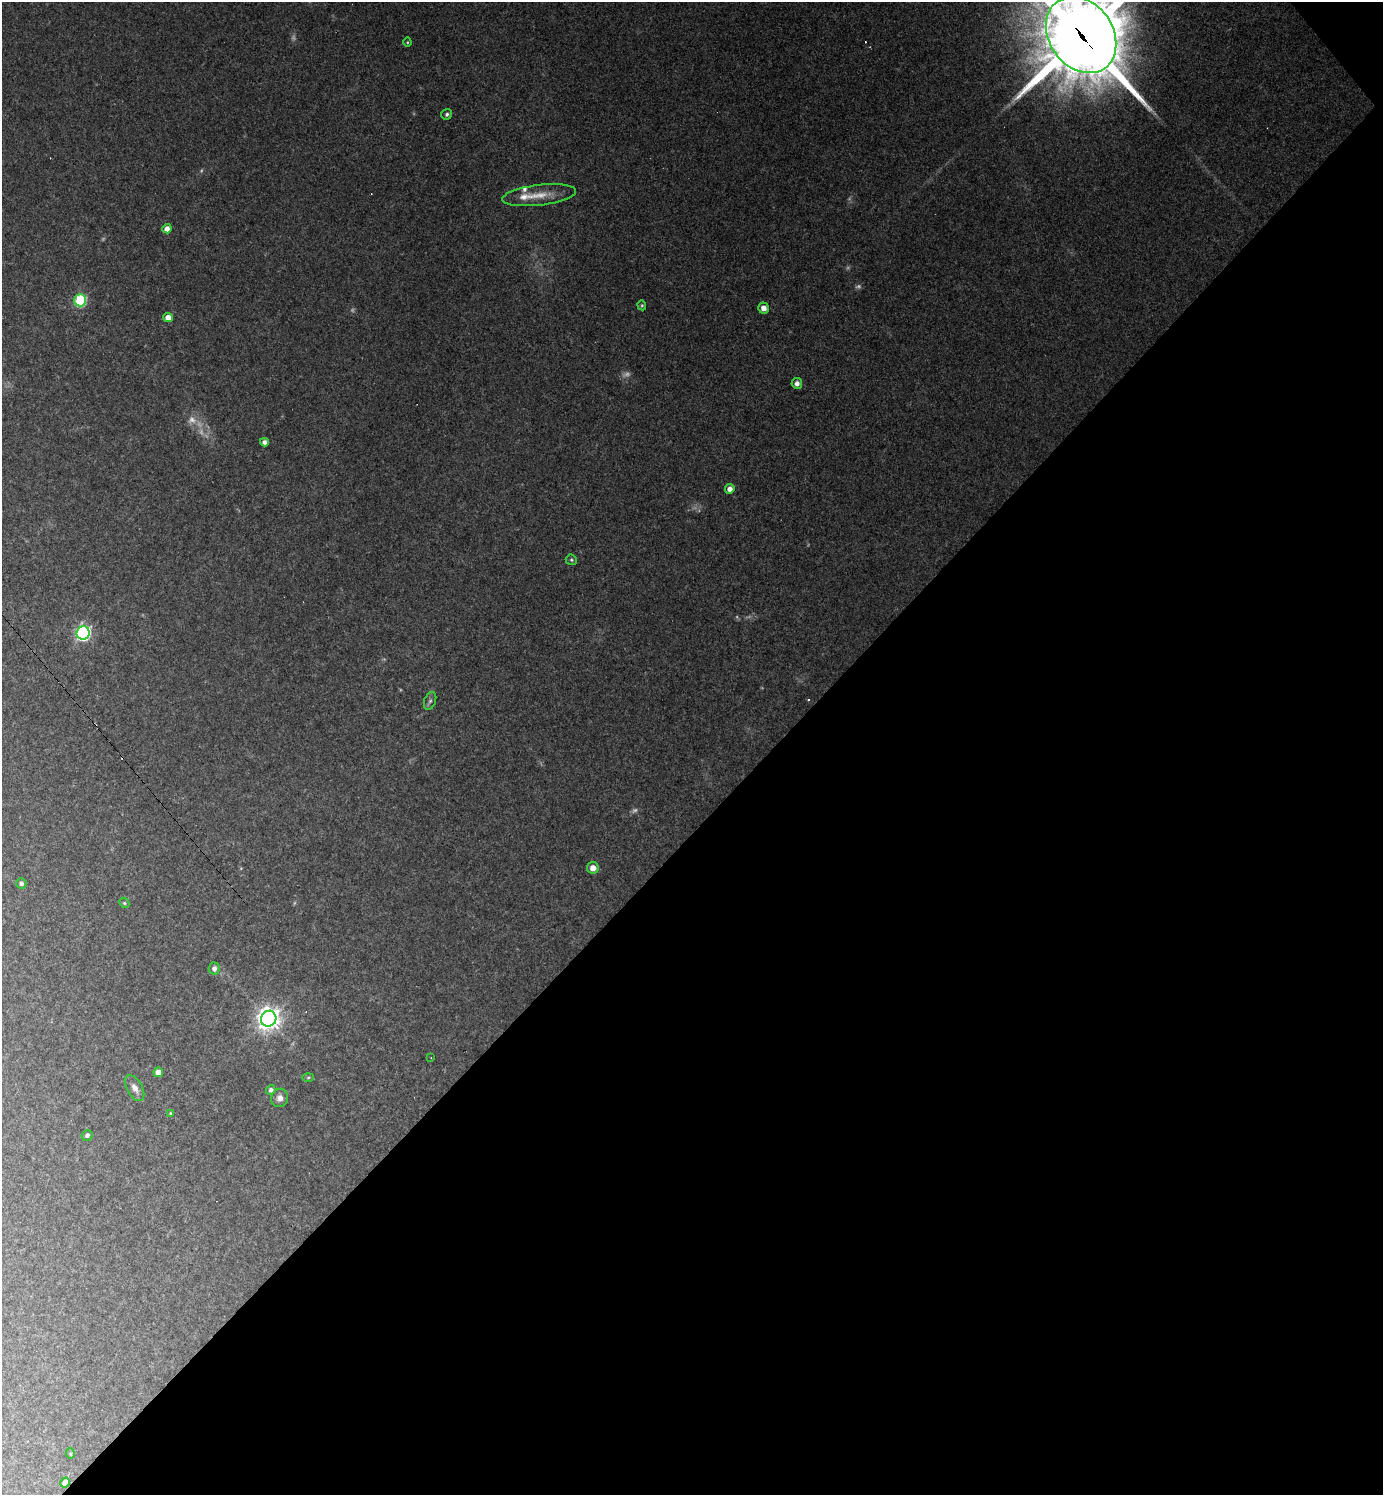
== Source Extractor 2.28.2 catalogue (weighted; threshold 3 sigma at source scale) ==
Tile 12 of 4 x 4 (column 4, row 3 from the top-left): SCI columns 4298-5678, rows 1495-2987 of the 5973 x 5974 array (HDU 1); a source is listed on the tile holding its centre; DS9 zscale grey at full resolution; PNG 1385 x 1497 px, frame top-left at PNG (2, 2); each listed source drawn as its Kron ellipse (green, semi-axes under 4 px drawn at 4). Shown black and unused: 45% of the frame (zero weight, under 2 of 3 exposures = <1% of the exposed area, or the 3 px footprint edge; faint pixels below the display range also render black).
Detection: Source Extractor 2.28.2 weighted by HDU 2 'WHT'; one run over the whole footprint, this tile lists its part. Background 0.151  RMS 0.01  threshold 0.0459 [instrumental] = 3 sigma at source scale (4.5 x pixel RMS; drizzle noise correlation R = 1.50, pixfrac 1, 0.05/0.05 arcsec/px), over >= 5 px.
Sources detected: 50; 13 too faint to see at this stretch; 5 cosmic-ray / hot-pixel residue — neither listed nor drawn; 2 inside a brighter listed object's ellipse — not listed separately; the other 30 listed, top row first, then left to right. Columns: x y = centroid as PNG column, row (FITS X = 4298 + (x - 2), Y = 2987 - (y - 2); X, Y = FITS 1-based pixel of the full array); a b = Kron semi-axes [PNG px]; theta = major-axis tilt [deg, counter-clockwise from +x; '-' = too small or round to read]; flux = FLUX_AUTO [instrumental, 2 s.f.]
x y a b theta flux
1081 35 41 32 -55 13000
407 42 4 4 - 1
447 114 5 5 - 2.3
539 195 37 10 7 20
167 229 4 4 - 8.3
80 300 6 6 - 120
642 305 5 4 - 1.4
764 308 5 5 - 7.5
168 317 5 4 - 11
797 383 5 5 - 5.2
264 442 4 4 - 3.8
730 489 5 4 - 7.1
571 560 6 5 - 1.6
83 633 7 6 - 270
430 701 9 5 69 2.8
593 868 6 6 - 8.3
21 883 5 5 - 3.3
124 903 5 4 - 1.4
214 968 6 5 - 4.2
269 1019 8 7 - 880
431 1058 2 2 - 0.79
158 1072 5 5 - 8
308 1077 5 3 - 1.1
135 1088 14 7 -61 6.5
271 1090 5 4 - 3.4
280 1098 9 8 - 5.6
170 1113 4 4 - 0.94
87 1135 5 5 - 2.4
70 1454 5 4 - 1.5
65 1482 5 4 - 7.1
Overlapping masked pixels (flux is a lower limit): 1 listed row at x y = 1081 35
Isophote crosses this tile's border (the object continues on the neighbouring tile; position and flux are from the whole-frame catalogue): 1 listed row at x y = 1081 35